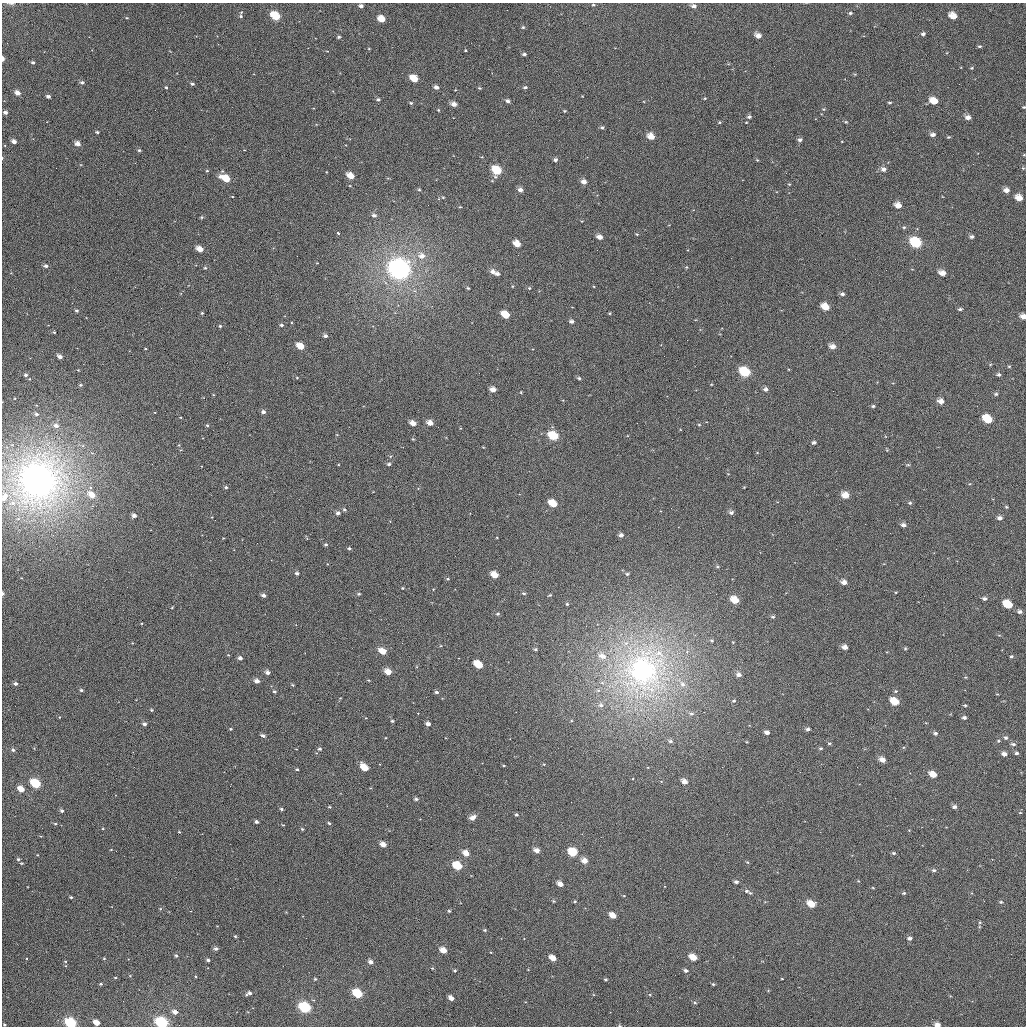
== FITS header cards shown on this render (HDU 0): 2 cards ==
NAXIS1  =                 1024
NAXIS2  =                 1024

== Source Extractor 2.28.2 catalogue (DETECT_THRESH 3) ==
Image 1024 x 1024 px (HDU 0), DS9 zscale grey, 1 PNG px = 1 image px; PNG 1028 x 1028 px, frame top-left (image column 1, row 1024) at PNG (2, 3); no overlay
Background 557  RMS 26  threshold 78.5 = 3 sigma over >= 5 px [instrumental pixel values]
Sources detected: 329; all 329 listed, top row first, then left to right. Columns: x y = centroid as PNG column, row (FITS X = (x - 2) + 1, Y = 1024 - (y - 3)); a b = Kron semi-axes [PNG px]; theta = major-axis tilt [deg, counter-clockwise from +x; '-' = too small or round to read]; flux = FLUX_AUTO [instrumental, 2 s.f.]
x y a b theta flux
11 3 7 3 0 2.4e+03
593 5 4 4 - 2.0e+03
361 6 4 3 - 5.9e+03
694 6 5 4 - 6.8e+03
850 13 4 3 - 2.8e+03
241 16 6 5 - 3.4e+03
275 16 6 5 - 6.6e+04
953 16 6 5 - 2.4e+04
127 18 4 3 - 1.5e+03
381 19 5 5 - 3.0e+04
523 27 5 4 - 2.5e+03
923 34 5 4 - 4.0e+03
758 36 5 4 - 1.2e+04
339 37 4 3 - 2.6e+03
979 46 5 4 - 2.5e+03
369 49 3 3 - 1.5e+03
465 50 3 3 - 1.6e+03
524 54 4 3 - 3.8e+03
3 58 4 2 - 8.4e+03
33 63 3 3 - 3.3e+03
972 68 4 3 - 2.0e+03
855 74 5 3 - 1.5e+03
414 79 6 5 - 3.6e+04
82 83 5 4 - 4.0e+03
192 84 4 3 - 3.0e+03
166 87 3 3 - 2.2e+03
436 87 5 4 - 6.9e+03
525 87 5 4 - 3.3e+03
479 88 5 4 - 2.0e+03
455 90 3 2 - 1.2e+03
18 93 4 4 - 1.2e+04
582 96 2 2 - 9.7e+02
48 97 4 3 - 5.5e+03
705 98 4 3 - 1.6e+03
378 100 4 3 - 3.3e+03
508 101 5 4 - 5.4e+03
934 101 6 5 - 3.1e+04
890 102 4 3 - 2.2e+03
411 103 4 4 - 2.4e+03
454 104 5 4 - 1.1e+04
1024 107 3 3 - 1.9e+03
823 109 4 4 - 1.8e+03
438 110 4 3 - 1.6e+03
564 111 4 3 - 1.9e+03
5 112 4 4 - 5.8e+03
749 117 5 4 - 4.1e+03
968 117 6 5 - 9.1e+03
719 122 4 4 - 1.8e+03
846 122 5 4 - 2.1e+03
602 127 5 4 - 3.1e+03
97 132 3 3 - 2.7e+03
933 135 5 4 - 7.0e+03
651 136 5 5 - 2.2e+04
948 137 5 3 - 1.9e+03
800 140 5 4 - 4.5e+03
14 141 4 3 - 9.3e+03
78 144 5 4 - 1.0e+04
139 150 4 4 - 2.6e+03
482 157 4 4 - 1.4e+03
2 158 4 3 - 1.3e+03
555 160 4 4 - 4.6e+03
757 160 5 3 - 1.6e+03
1023 168 4 3 - 1.8e+03
883 169 6 5 - 7.2e+03
497 170 7 6 - 6.2e+04
207 171 4 3 - 1.9e+03
220 176 7 7 - 7.7e+03
351 176 6 4 -34 2.8e+04
226 179 6 4 -36 3.8e+04
584 182 5 4 - 9.7e+03
789 184 4 4 - 1.7e+03
419 190 4 4 - 2.0e+03
520 190 5 4 - 8.0e+03
1006 190 6 5 - 1.0e+04
443 197 5 3 - 1.7e+03
1019 198 6 5 - 2.0e+04
898 205 6 5 - 1.7e+04
460 207 4 3 - 1.5e+03
374 215 6 5 - 5.4e+03
202 217 4 4 - 2.1e+03
904 227 5 4 - 2.4e+03
338 233 4 3 - 2.6e+03
637 234 4 3 - 1.6e+03
599 237 5 4 - 1.1e+04
972 237 4 4 - 3.9e+03
916 242 7 6 - 1.1e+05
517 244 5 4 - 2.6e+04
200 249 5 4 - 2.0e+04
422 256 8 7 - 1.3e+04
46 266 4 4 - 4.8e+03
686 267 4 4 - 1.7e+03
205 268 4 4 - 2.3e+03
399 269 10 8 -32 9.1e+05
492 271 6 5 - 7.9e+03
942 273 6 4 -14 1.5e+04
497 274 5 4 - 5.9e+03
512 286 5 3 - 1.4e+03
468 288 3 3 - 2.2e+03
529 288 5 4 - 2.0e+03
842 294 5 4 - 4.5e+03
825 307 6 5 - 2.7e+04
960 309 5 3 - 3.1e+03
76 310 4 3 - 3.1e+03
202 313 4 3 - 2.1e+03
609 313 3 3 - 1.6e+03
505 315 6 5 - 4.4e+04
1023 316 5 4 - 1.2e+04
571 321 5 4 - 5.3e+03
281 325 5 3 - 3.8e+03
220 326 4 4 - 2.3e+03
54 332 3 3 - 1.9e+03
325 336 5 4 - 5.3e+03
687 340 2 2 - 8.8e+02
300 346 6 4 -32 3.0e+04
832 346 6 5 - 1.1e+04
146 349 3 2 - 1.3e+03
60 357 4 3 - 8.3e+03
1009 366 4 3 - 1.7e+03
78 370 3 2 - 1.2e+03
745 372 7 5 -32 8.1e+04
26 375 3 3 - 3.6e+03
999 375 5 4 - 3.3e+03
297 378 4 3 - 1.4e+03
579 378 4 4 - 3.0e+03
29 379 2 2 - 1.2e+03
711 384 4 3 - 1.3e+03
80 385 5 4 - 2.4e+03
766 389 5 5 - 5.4e+03
493 390 5 4 - 1.3e+04
521 392 3 3 - 1.5e+03
996 394 5 4 - 2.8e+03
941 401 6 5 - 1.2e+04
873 406 4 3 - 3.0e+03
263 412 5 4 - 5.7e+03
36 414 4 3 - 4.0e+03
987 419 7 5 -31 6.9e+04
413 423 5 4 - 1.4e+04
430 423 5 4 - 1.3e+04
207 425 3 3 - 2.0e+03
699 425 4 3 - 1.7e+03
56 426 7 5 -23 7.4e+03
553 436 7 5 -25 7.2e+04
413 439 4 3 - 1.7e+03
814 442 5 4 - 3.9e+03
179 445 5 3 - 1.8e+03
389 464 4 3 - 3.7e+03
908 465 5 4 - 2.3e+03
37 481 19 19 - 1.8e+06
226 487 4 4 - 2.9e+03
744 487 3 3 - 1.3e+03
91 495 9 6 -36 2.2e+04
845 495 6 5 - 2.0e+04
5 497 13 7 66 1.7e+04
13 503 9 7 6 1.1e+04
553 503 6 5 - 4.3e+04
910 503 5 4 - 2.8e+03
1006 507 4 3 - 2.2e+03
344 510 5 4 - 2.9e+03
338 513 5 4 - 5.2e+03
731 513 6 5 - 5.0e+03
134 516 4 4 - 6.8e+03
1000 518 5 4 - 5.7e+03
903 525 5 4 - 6.6e+03
621 535 4 4 - 6.3e+03
223 538 3 2 - 1.1e+03
326 544 4 4 - 3.0e+03
349 548 4 3 - 2.9e+03
717 567 6 4 -19 2.5e+03
297 573 4 3 - 4.0e+03
627 574 4 4 - 2.7e+03
495 575 6 4 -30 2.6e+04
448 579 4 4 - 1.9e+03
844 582 5 4 - 1.0e+04
403 588 3 2 - 1.8e+03
433 589 3 2 - 1.1e+03
896 592 3 3 - 1.5e+03
524 593 5 4 - 2.5e+03
2 594 4 2 - 3.4e+03
359 594 5 4 - 2.3e+03
263 595 5 4 - 6.1e+03
550 595 4 3 - 1.9e+03
984 598 4 4 - 4.5e+03
735 600 6 5 - 3.0e+04
567 604 4 4 - 2.2e+03
1008 604 7 5 -31 6.5e+04
172 607 4 3 - 1.3e+03
1020 612 5 4 - 4.4e+03
498 614 5 4 - 2.7e+03
773 617 6 4 -11 3.2e+03
712 640 6 5 - 2.6e+03
845 647 5 4 - 1.0e+04
535 649 5 4 - 2.6e+03
905 649 4 3 - 2.0e+03
383 651 6 4 -27 2.8e+04
602 656 11 8 -21 1.5e+04
1011 656 4 3 - 2.4e+03
240 658 4 4 - 5.8e+03
478 665 6 5 - 6.8e+04
643 671 11 11 - 1.9e+06
267 672 5 4 - 6.6e+03
388 672 5 4 - 2.0e+04
739 674 6 5 - 8.0e+03
257 681 4 4 - 9.6e+03
602 682 7 4 -1 3.5e+03
15 684 5 4 - 4.7e+03
682 684 9 7 -58 1.0e+04
292 685 5 3 - 2.0e+03
81 690 4 4 - 2.8e+03
274 691 5 4 - 3.0e+03
598 691 6 4 0 3.1e+03
895 691 5 4 - 2.4e+03
436 692 5 4 - 3.7e+03
734 701 5 5 - 3.2e+03
895 701 7 5 -32 4.1e+04
601 705 7 6 - 5.7e+03
965 705 4 4 - 1.9e+03
151 710 4 3 - 2.2e+03
691 714 7 5 -1 4.1e+03
59 717 4 3 - 1.2e+03
964 717 4 4 - 4.3e+03
392 721 3 3 - 2.3e+03
571 721 4 2 - 1.4e+03
144 724 4 3 - 5.5e+03
428 724 4 4 - 7.0e+03
231 729 4 3 - 1.8e+03
808 729 4 4 - 4.9e+03
767 732 5 4 - 7.1e+03
935 733 5 4 - 3.7e+03
263 736 5 3 - 4.8e+03
1006 738 5 5 - 3.4e+03
670 741 6 5 - 4.3e+03
998 741 4 3 - 1.9e+03
747 742 4 3 - 1.4e+03
829 743 4 4 - 2.6e+03
1013 744 6 4 -14 3.6e+03
34 748 3 3 - 1.1e+03
820 748 5 4 - 2.4e+03
320 749 5 5 - 3.0e+03
13 750 5 4 - 3.9e+03
1016 753 4 3 - 3.3e+03
1004 754 5 4 - 7.8e+03
882 760 6 5 - 1.3e+04
544 764 3 3 - 1.3e+03
504 765 4 2 - 1.6e+03
364 767 6 4 -43 4.3e+04
297 769 3 3 - 2.5e+03
933 775 6 4 -27 2.5e+04
684 782 5 4 - 1.3e+04
35 783 6 5 - 1.2e+05
21 789 5 4 - 2.3e+04
1010 791 2 2 - 1.3e+03
416 799 4 4 - 3.7e+03
330 807 4 3 - 1.8e+03
954 807 5 4 - 5.2e+03
281 809 4 3 - 2.9e+03
62 811 4 4 - 4.0e+03
1020 813 4 3 - 1.2e+03
516 815 4 4 - 2.7e+03
473 817 7 5 31 1.1e+04
256 822 4 3 - 4.2e+03
329 823 4 3 - 2.5e+03
55 824 3 3 - 1.6e+03
283 825 3 2 - 1.3e+03
302 829 3 3 - 2.0e+03
179 832 3 2 - 1.4e+03
383 844 5 4 - 1.4e+04
537 850 6 5 - 1.1e+04
573 852 6 6 - 5.3e+04
466 853 6 4 -35 1.6e+04
894 853 5 4 - 2.7e+03
37 855 3 2 - 1.2e+03
18 859 4 4 - 2.9e+03
584 861 6 5 - 1.5e+04
747 862 5 4 - 2.1e+03
457 866 6 5 - 6.1e+04
934 870 5 5 - 3.7e+03
736 882 4 3 - 4.6e+03
560 884 6 4 -34 1.2e+04
230 888 2 2 - 1.1e+03
873 888 5 3 - 1.5e+03
746 891 5 4 - 3.2e+03
750 893 5 4 - 2.2e+03
904 893 5 4 - 2.5e+03
624 896 4 3 - 1.4e+03
71 897 3 3 - 2.2e+03
554 901 4 3 - 2.0e+03
575 901 5 4 - 1.8e+03
1001 902 5 4 - 2.3e+03
811 904 6 5 - 2.7e+04
160 909 4 4 - 1.9e+03
449 911 3 3 - 2.6e+03
613 915 5 4 - 2.1e+04
980 922 4 4 - 1.9e+03
485 930 4 3 - 2.4e+03
235 936 4 4 - 2.0e+03
909 938 5 4 - 4.9e+03
216 949 5 4 - 4.7e+03
443 950 5 4 - 2.1e+04
176 956 5 4 - 2.7e+03
693 957 6 4 -24 2.7e+04
104 958 3 3 - 1.5e+03
553 958 5 4 - 2.1e+04
208 960 3 3 - 3.7e+03
65 961 5 3 - 1.3e+03
370 962 5 4 - 7.7e+03
432 968 3 3 - 1.7e+03
455 970 4 3 - 2.3e+03
686 970 5 4 - 4.6e+03
130 976 4 3 - 1.4e+03
115 978 4 2 - 1.4e+03
315 979 4 4 - 1.9e+03
606 979 3 3 - 2.4e+03
782 979 3 2 - 1.2e+03
101 984 3 3 - 2.1e+03
713 984 4 4 - 2.2e+03
249 993 7 4 23 5.4e+03
358 994 6 5 - 1.0e+05
650 995 5 3 - 1.6e+03
950 996 4 3 - 1.4e+03
451 998 5 4 - 1.3e+04
695 1002 5 4 - 2.7e+03
305 1007 6 5 - 1.7e+05
175 1012 5 4 - 9.4e+03
71 1023 6 5 - 1.8e+05
97 1023 5 4 - 2.2e+04
162 1023 6 5 - 4.4e+05
4 1025 3 3 - 2.0e+03
937 1025 5 4 - 1.1e+04
620 1026 5 3 - 2.0e+03
At the frame edge (FLAGS 8, measured only in part): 12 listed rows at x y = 11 3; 3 58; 1024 107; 2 158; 1023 316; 5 497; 2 594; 71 1023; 162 1023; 4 1025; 937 1025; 620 1026

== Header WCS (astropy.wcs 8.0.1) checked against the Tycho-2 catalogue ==
Header WCS as astropy/WCSLIB reads it (applying the file's SIP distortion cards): RA---TAN-SIP/DEC--TAN-SIP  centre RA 02:55:04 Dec +08:58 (43.77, +8.96 deg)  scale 8.66 arcsec/px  FOV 147.8' x 147.9'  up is +179 deg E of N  parity flipped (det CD > 0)
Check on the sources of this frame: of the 60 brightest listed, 58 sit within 13.0 arcsec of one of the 150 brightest Tycho-2 stars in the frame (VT <= 12.70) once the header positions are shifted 3.18 arcsec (1.81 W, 2.61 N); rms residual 4.63 arcsec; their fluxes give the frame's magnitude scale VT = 21.32 - 2.5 log10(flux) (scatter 0.24 mag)
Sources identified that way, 133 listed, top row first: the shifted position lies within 13.0 arcsec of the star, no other Tycho-2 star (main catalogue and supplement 1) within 26.0 arcsec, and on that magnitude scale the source's flux lands within +1.5 / -3 mag of the star's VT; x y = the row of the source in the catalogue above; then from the Tycho-2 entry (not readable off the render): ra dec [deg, ICRS J2000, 3 dp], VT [Tycho-2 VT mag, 2 dp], TYC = Tycho-2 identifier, HIP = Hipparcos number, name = IAU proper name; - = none
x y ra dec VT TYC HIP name
694 6 43.357 +7.732 11.60 640-355-1 - -
850 13 42.977 +7.740 12.28 640-758-1 - -
275 16 44.371 +7.778 9.01 641-475-1 13787 -
953 16 42.727 +7.742 10.81 640-382-1 - -
381 19 44.113 +7.780 10.20 641-285-1 - -
923 34 42.799 +7.786 12.02 640-484-1 - -
758 36 43.199 +7.800 11.31 640-424-1 - -
33 63 44.958 +7.901 12.63 641-855-1 - -
414 79 44.031 +7.923 10.02 641-253-1 13674 -
82 83 44.839 +7.947 11.60 641-547-1 - -
192 84 44.571 +7.944 11.77 641-377-1 - -
436 87 43.978 +7.941 11.55 641-598-1 - -
18 93 44.993 +7.975 10.78 641-857-1 - -
48 97 44.920 +7.982 11.55 641-862-1 - -
934 101 42.768 +7.948 11.19 640-762-1 - -
454 104 43.934 +7.981 10.71 641-588-1 - -
5 112 45.023 +8.022 11.15 641-416-1 - -
968 117 42.685 +7.985 11.17 640-458-1 - -
933 135 42.770 +8.028 11.40 640-643-1 - -
651 136 43.453 +8.049 10.72 641-700-1 - -
14 141 45.001 +8.092 11.91 641-153-1 - -
2 158 45.032 +8.132 11.73 641-413-1 - -
555 160 43.685 +8.109 11.86 641-80-1 - -
883 169 42.887 +8.114 11.36 640-690-1 - -
497 170 43.826 +8.138 9.18 641-535-1 13603 -
220 176 44.499 +8.166 11.77 641-52-1 - -
351 176 44.181 +8.159 10.79 641-720-1 - -
226 179 44.483 +8.171 9.57 641-420-1 - -
584 182 43.615 +8.161 10.97 641-217-1 - -
1006 190 42.587 +8.158 11.46 640-421-1 - -
1019 198 42.557 +8.176 10.79 640-504-1 - -
898 205 42.849 +8.201 11.47 640-133-1 - -
599 237 43.573 +8.293 11.60 641-524-1 - -
916 242 42.804 +8.289 8.57 640-117-1 13303 -
517 244 43.773 +8.314 10.87 641-752-1 - -
200 249 44.544 +8.342 10.59 641-718-1 - -
399 269 44.057 +8.382 6.02 641-763-1 13679 -
492 271 43.832 +8.381 11.32 641-690-1 - -
942 273 42.738 +8.360 11.16 640-680-1 - -
497 274 43.820 +8.386 11.48 641-387-1 - -
825 307 43.020 +8.449 10.19 640-578-1 - -
505 315 43.797 +8.485 9.93 641-532-1 - -
1023 316 42.539 +8.460 11.57 640-112-1 - -
300 346 44.294 +8.571 10.23 641-722-1 - -
832 346 43.000 +8.544 10.87 640-485-1 - -
60 357 44.880 +8.607 11.11 641-144-1 - -
745 372 43.212 +8.610 8.73 640-631-1 13422 -
26 375 44.962 +8.652 12.43 641-778-1 - -
766 389 43.161 +8.650 12.54 640-292-1 - -
493 390 43.824 +8.665 11.02 641-139-1 - -
941 401 42.734 +8.669 11.39 640-350-1 - -
263 412 44.382 +8.730 11.62 641-460-1 - -
987 419 42.619 +8.710 9.78 640-172-1 - -
413 423 44.017 +8.751 10.98 641-717-1 - -
430 423 43.976 +8.750 10.89 641-574-1 - -
56 426 44.886 +8.773 11.78 641-590-1 - -
553 436 43.675 +8.774 8.93 641-774-1 - -
37 481 44.929 +8.907 4.68 641-985-1 13954 -
226 487 44.470 +8.914 12.40 641-362-1 - -
91 495 44.796 +8.939 10.53 641-376-1 - -
845 495 42.960 +8.900 10.43 640-777-1 - -
553 503 43.672 +8.937 9.94 641-133-1 - -
731 513 43.238 +8.949 11.80 640-372-1 - -
134 516 44.693 +8.986 11.69 641-793-1 - -
1000 518 42.584 +8.946 12.10 640-784-1 - -
903 525 42.818 +8.969 11.69 640-530-1 - -
621 535 43.505 +9.009 11.72 641-783-1 - -
297 573 44.293 +9.117 12.06 641-432-1 - -
495 575 43.810 +9.112 10.23 641-454-1 - -
844 582 42.960 +9.110 10.95 640-186-1 - -
263 595 44.373 +9.172 12.11 641-351-1 - -
984 598 42.617 +9.141 11.64 640-201-1 - -
735 600 43.224 +9.160 9.95 640-819-1 13427 -
845 647 42.954 +9.266 10.90 640-438-1 - -
383 651 44.080 +9.301 9.91 641-836-1 13690 -
602 656 43.545 +9.301 11.31 641-826-1 - -
1011 656 42.548 +9.278 11.95 640-785-1 - -
240 658 44.427 +9.324 11.51 641-786-1 - -
478 665 43.845 +9.328 9.90 641-88-1 - -
643 671 43.443 +9.336 6.82 641-24-1 13495 -
267 672 44.359 +9.357 11.94 641-681-1 - -
388 672 44.066 +9.350 10.35 641-411-1 - -
739 674 43.211 +9.338 11.45 640-348-1 - -
257 681 44.383 +9.379 11.56 641-625-1 - -
15 684 44.974 +9.396 11.92 641-747-1 - -
81 690 44.813 +9.408 12.01 641-597-1 - -
274 691 44.342 +9.403 12.45 641-332-1 - -
734 701 43.222 +9.401 11.61 640-550-1 - -
895 701 42.828 +9.394 9.80 640-161-1 - -
964 717 42.659 +9.428 11.44 640-765-1 - -
392 721 44.053 +9.468 12.41 641-828-1 - -
144 724 44.658 +9.487 11.91 641-773-1 - -
428 724 43.966 +9.473 11.56 641-283-1 - -
808 729 43.040 +9.465 11.75 640-298-1 - -
320 749 44.229 +9.538 12.34 641-750-1 - -
13 750 44.977 +9.555 12.44 641-27-1 - -
1004 754 42.559 +9.514 11.43 640-260-1 - -
882 760 42.856 +9.535 10.73 640-775-1 - -
364 767 44.118 +9.582 10.50 641-302-1 - -
933 775 42.731 +9.568 10.23 640-632-1 - -
684 782 43.337 +9.599 11.10 640-154-1 - -
35 783 44.920 +9.635 8.61 641-50-1 13950 -
21 789 44.955 +9.650 10.09 641-749-1 - -
416 799 43.991 +9.654 12.30 641-264-1 - -
281 809 44.320 +9.685 12.56 641-529-1 - -
256 822 44.380 +9.717 12.30 641-876-1 - -
302 829 44.267 +9.732 12.70 641-78-1 - -
383 844 44.068 +9.766 10.61 641-928-1 - -
537 850 43.694 +9.772 11.22 641-968-1 - -
466 853 43.867 +9.783 10.61 641-946-1 - -
584 861 43.577 +9.795 10.65 641-934-1 - -
457 866 43.886 +9.814 9.00 641-983-1 - -
736 882 43.206 +9.837 12.14 640-869-1 - -
560 884 43.635 +9.852 11.51 641-941-1 - -
1001 902 42.558 +9.869 12.26 640-912-1 - -
811 904 43.021 +9.886 9.92 640-900-1 - -
613 915 43.505 +9.925 10.62 641-914-1 - -
909 938 42.779 +9.963 11.51 640-926-1 - -
216 949 44.473 +10.025 12.29 644-617-1 - -
443 950 43.917 +10.018 10.20 644-628-1 - -
693 957 43.306 +10.021 10.03 643-511-1 - -
553 958 43.648 +10.030 10.61 644-638-1 - -
208 960 44.491 +10.052 12.10 644-80-1 - -
370 962 44.094 +10.049 11.81 644-525-1 - -
249 993 44.388 +10.129 11.89 644-648-1 - -
358 994 44.123 +10.126 8.86 644-294-1 13706 -
451 998 43.895 +10.132 11.39 644-288-1 - -
305 1007 44.253 +10.162 7.97 644-110-1 13750 -
175 1012 44.569 +10.178 10.99 644-346-1 - -
71 1023 44.823 +10.210 7.95 644-653-1 13918 -
97 1023 44.760 +10.208 10.80 644-739-1 - -
162 1023 44.600 +10.205 7.80 644-570-1 - -
937 1025 42.707 +10.170 10.76 643-372-1 - -